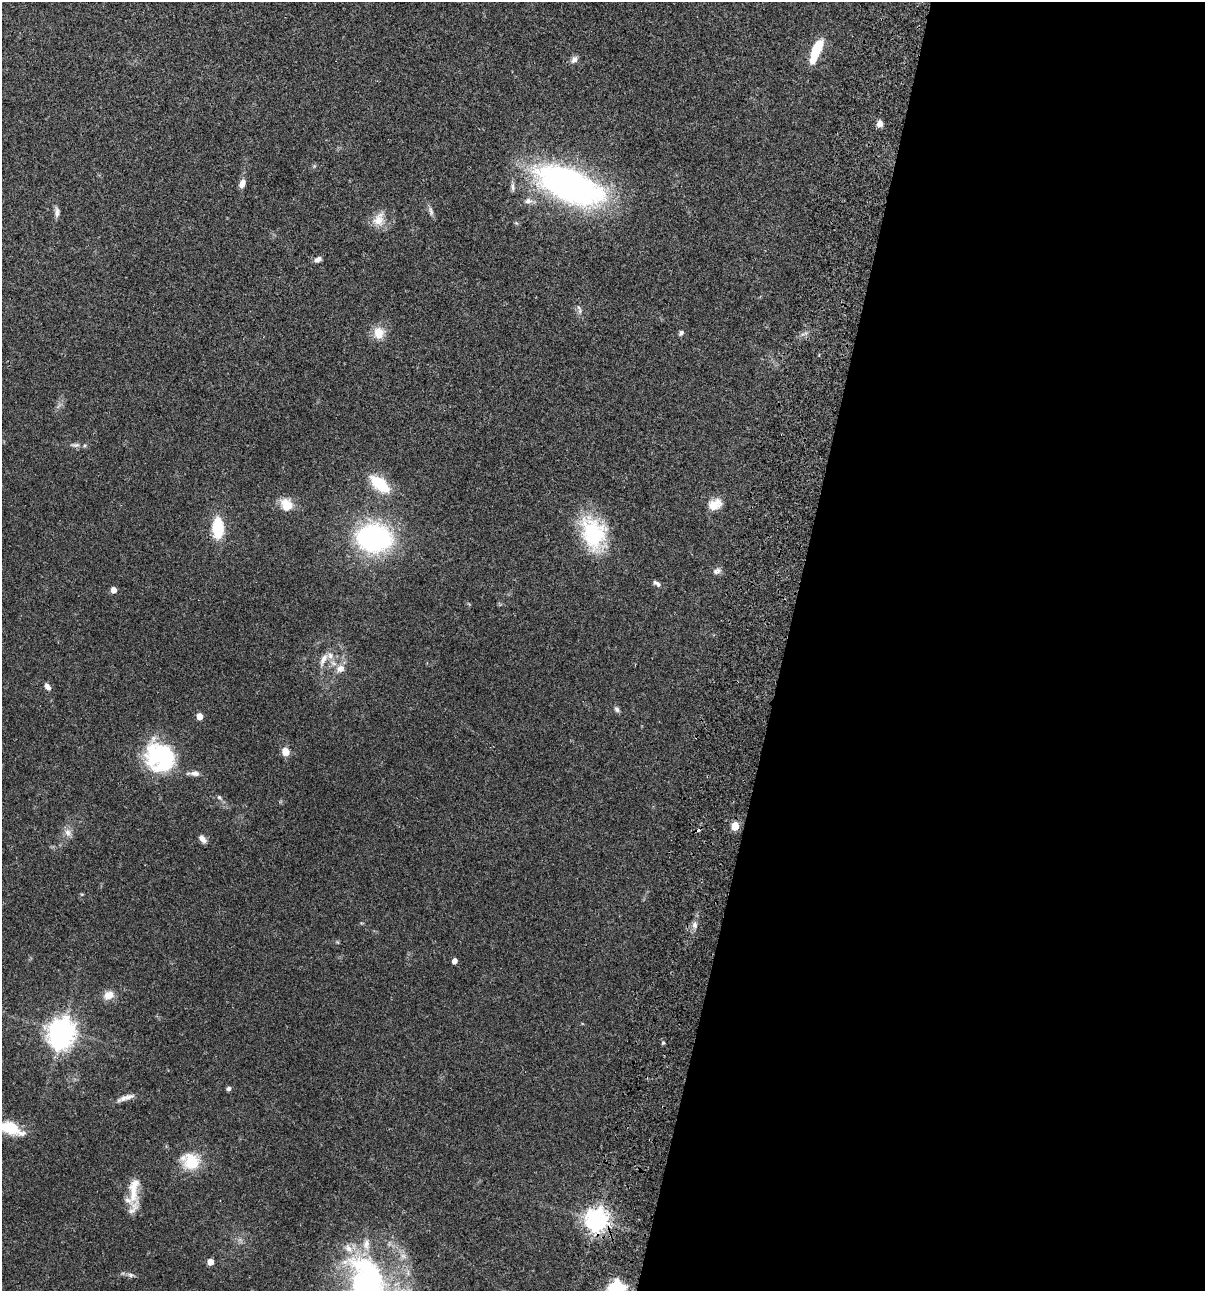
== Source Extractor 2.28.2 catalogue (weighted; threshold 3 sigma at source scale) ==
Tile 12 of 4 x 4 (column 4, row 3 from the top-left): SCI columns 3844-5046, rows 1408-2696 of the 5405 x 5390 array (HDU 1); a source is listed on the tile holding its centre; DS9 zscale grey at full resolution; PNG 1207 x 1293 px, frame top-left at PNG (2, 2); no overlay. Shown black and unused: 35% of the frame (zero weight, under 3 of 4 exposures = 9% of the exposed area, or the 3 px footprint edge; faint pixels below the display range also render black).
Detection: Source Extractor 2.28.2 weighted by HDU 2 'WHT'; one run over the whole footprint, this tile lists its part. Background 0.0465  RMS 0.0063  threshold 0.0282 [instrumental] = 3 sigma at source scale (4.5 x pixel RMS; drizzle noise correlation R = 1.50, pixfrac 1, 0.05/0.05 arcsec/px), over >= 5 px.
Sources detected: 58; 1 inside a brighter object's white glare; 1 cosmic-ray / hot-pixel residue — not listed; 5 inside a brighter listed object's ellipse — not listed separately; the other 51 listed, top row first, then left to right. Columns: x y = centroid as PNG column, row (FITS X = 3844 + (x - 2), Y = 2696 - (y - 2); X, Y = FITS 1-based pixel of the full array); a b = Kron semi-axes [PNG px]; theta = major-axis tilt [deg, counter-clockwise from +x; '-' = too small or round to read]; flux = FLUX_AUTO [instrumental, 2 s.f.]
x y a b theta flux
816 50 22 9 65 19
574 59 10 7 59 2.5
880 124 8 7 - 2.8
242 183 10 6 69 4
569 185 74 33 -23 190
513 187 11 5 -88 1.8
528 201 10 7 1 2.8
431 211 13 5 -79 2.1
57 212 14 5 -89 2.4
379 219 20 13 67 7.9
318 259 9 5 28 2.5
580 311 8 6 78 1.7
379 333 15 13 84 9
681 333 6 5 - 1.6
76 445 13 5 6 2.2
380 484 24 12 -40 22
715 504 17 12 24 7.8
286 505 14 12 -59 10
218 528 19 10 -89 27
593 533 40 28 -73 43
374 538 25 19 -3 140
717 571 12 8 20 2.3
656 583 10 5 -28 2
113 590 5 5 - 4.1
323 659 19 7 65 4.7
340 668 13 10 20 5.1
47 686 8 5 -55 3.1
617 709 7 6 - 1.6
199 716 5 4 - 7.1
285 752 7 7 - 6.5
160 757 36 31 -43 54
194 773 16 6 0 3.2
219 797 7 5 -44 1.3
735 826 5 5 - 17
68 832 12 8 -73 3.5
202 839 10 6 -47 3
695 925 9 7 -89 2.6
454 961 5 4 - 3.1
109 995 14 10 20 5.7
62 1031 8 7 - 550
663 1043 5 4 - 0.69
228 1088 5 5 - 1.7
128 1097 27 6 18 4.4
9 1128 24 14 -18 17
192 1162 19 18 - 19
133 1190 38 13 89 14
596 1220 8 7 - 500
210 1262 5 5 - 5.2
130 1275 8 6 -21 1.6
367 1287 81 50 -76 200
616 1287 18 13 14 22
Overlapping masked pixels (flux is a lower limit): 1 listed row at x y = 596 1220
Isophote crosses this tile's border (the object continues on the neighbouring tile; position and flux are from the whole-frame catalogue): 3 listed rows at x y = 9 1128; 367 1287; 616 1287